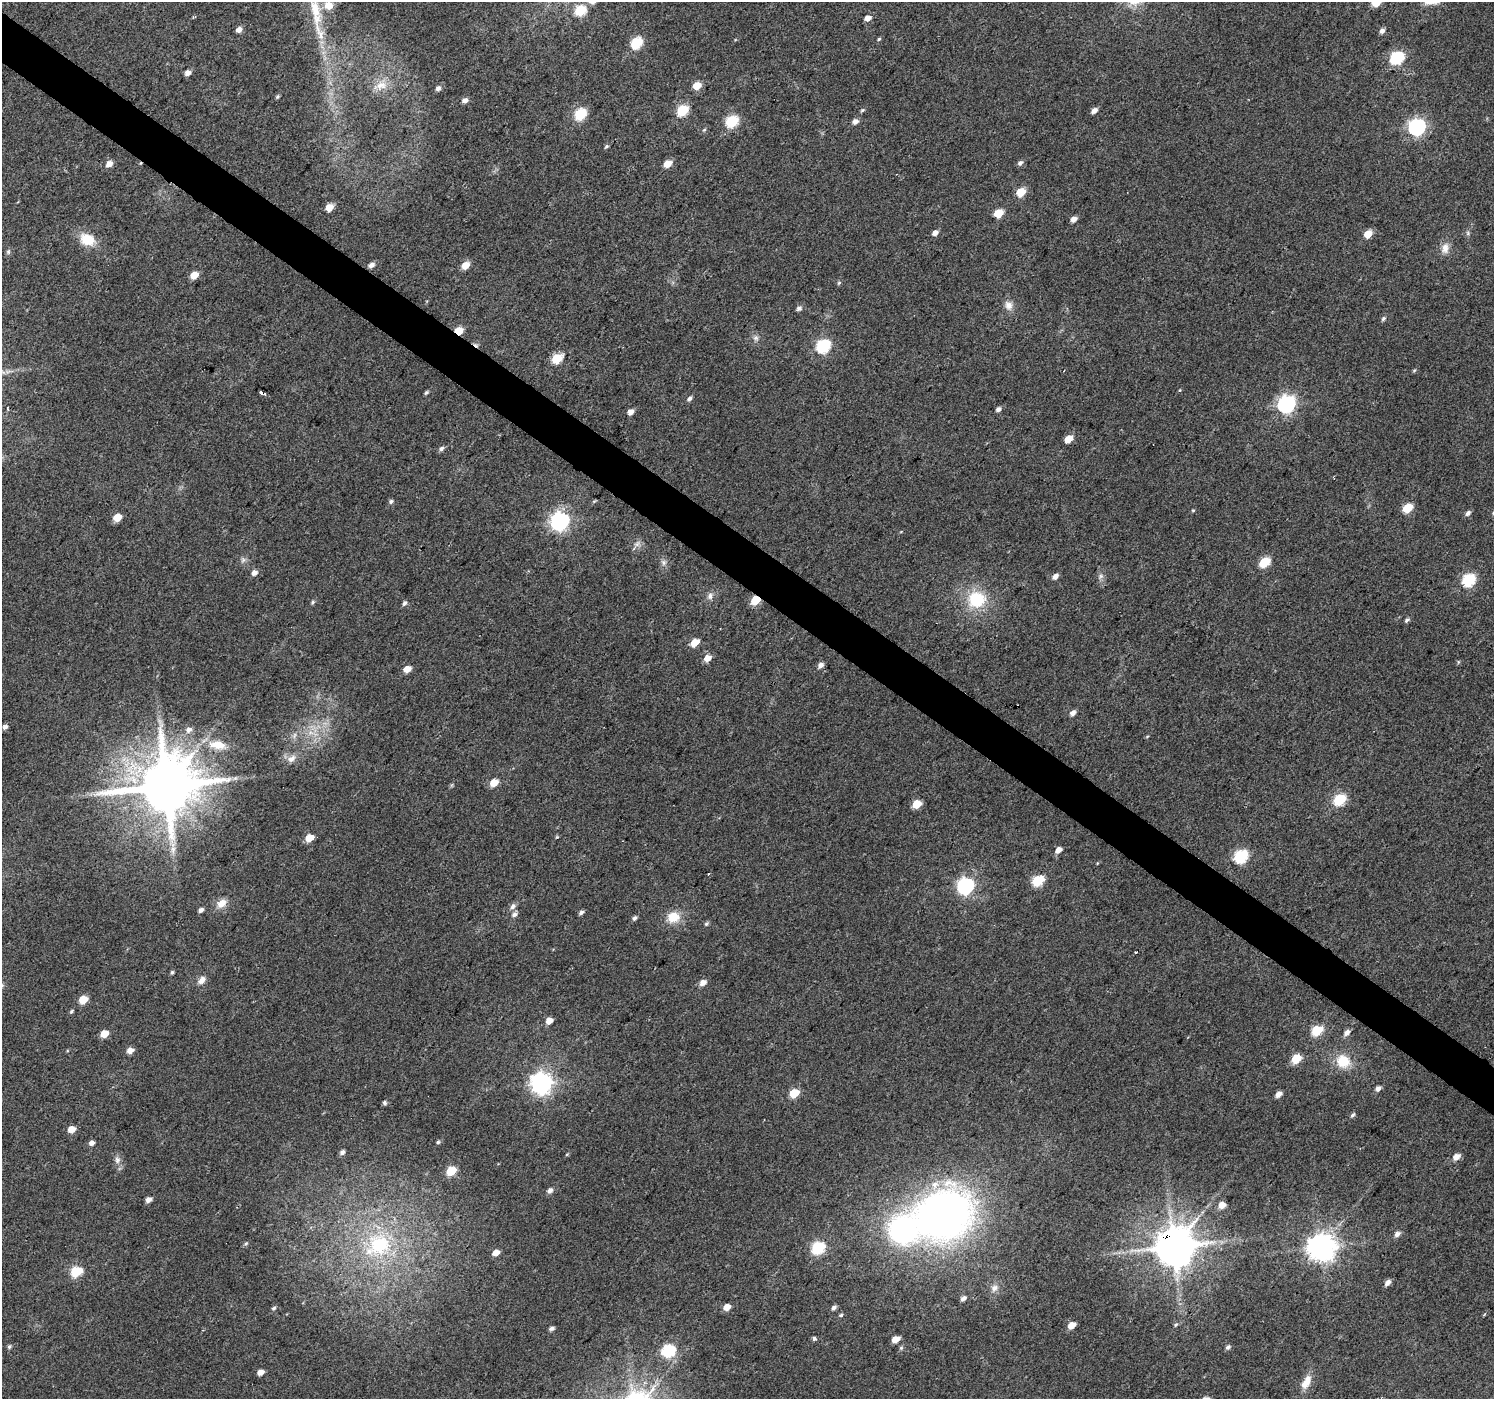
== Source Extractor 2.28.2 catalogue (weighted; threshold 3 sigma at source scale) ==
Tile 11 of 4 x 4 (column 3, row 3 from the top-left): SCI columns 2988-4479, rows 1643-3039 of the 5970 x 6010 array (HDU 1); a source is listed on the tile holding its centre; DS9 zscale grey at full resolution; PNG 1496 x 1401 px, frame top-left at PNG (2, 2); no overlay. Shown black and unused: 4% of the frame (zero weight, under 2 of 3 exposures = <1% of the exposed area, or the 3 px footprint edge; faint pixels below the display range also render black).
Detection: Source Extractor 2.28.2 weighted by HDU 2 'WHT'; one run over the whole footprint, this tile lists its part. Background 0.0472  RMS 0.0081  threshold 0.0366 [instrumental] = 3 sigma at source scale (4.5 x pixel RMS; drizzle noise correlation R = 1.50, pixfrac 1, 0.0396/0.0396 arcsec/px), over >= 5 px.
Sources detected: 172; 3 cosmic-ray / hot-pixel residue — not listed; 2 inside a brighter listed object's ellipse — not listed separately; the other 167 listed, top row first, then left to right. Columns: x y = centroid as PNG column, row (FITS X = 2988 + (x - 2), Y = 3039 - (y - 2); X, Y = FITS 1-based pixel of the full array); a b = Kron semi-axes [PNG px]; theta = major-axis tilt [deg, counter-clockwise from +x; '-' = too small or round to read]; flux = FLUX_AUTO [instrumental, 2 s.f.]
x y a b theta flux
1376 2 6 5 - 23
328 5 12 10 -7 7.4
580 10 6 5 - 52
315 11 51 13 -77 35
868 18 6 5 - 6.2
239 30 5 5 - 5.3
1382 31 6 5 - 3.2
879 39 4 4 - 1.1
636 43 6 6 - 63
1397 57 7 6 - 100
188 73 5 4 - 5.9
381 85 16 11 11 9.7
697 85 6 5 - 16
438 88 6 5 - 2.6
277 96 5 4 - 1.2
465 100 6 5 - 3.5
682 110 6 5 - 57
862 110 6 4 22 1.2
1094 110 6 5 - 4.4
580 114 6 6 - 71
732 121 7 6 - 77
855 121 6 5 - 4.2
1417 127 7 7 - 270
704 130 5 4 - 1
606 146 5 4 - 1.4
1020 163 7 5 41 2.5
109 164 7 5 40 6.2
667 164 6 5 - 13
1021 192 6 5 - 27
329 207 5 5 - 12
998 213 6 5 - 27
1074 219 5 4 - 5.4
935 233 6 5 - 4.5
1468 233 7 4 -89 1.5
1368 234 6 5 - 15
87 239 17 12 -27 19
1445 248 15 10 79 6.9
8 252 5 5 - 1.3
371 265 6 5 - 4.3
465 265 6 5 - 14
194 275 6 5 - 14
839 283 6 5 - 1.2
1008 305 12 10 -58 5.8
799 308 6 6 - 2.5
1383 318 7 5 45 1.8
459 331 5 5 - 22
756 338 8 7 - 2.8
823 346 7 6 - 120
557 358 6 5 - 41
1414 370 5 4 - 0.96
426 392 6 4 45 1.5
262 393 6 3 -13 10
689 398 6 5 - 2.3
1286 404 8 7 - 300
7 408 4 2 - 0.76
998 409 5 4 - 2.9
630 412 5 5 - 5.3
1068 439 6 5 - 13
441 449 7 5 59 2.3
391 501 6 5 - 1.8
1407 508 6 5 - 30
1193 510 5 3 - 0.85
1468 513 6 5 - 2.9
117 517 6 5 - 16
559 521 8 7 - 360
634 548 5 4 - 1.4
243 560 7 6 - 2.2
664 562 9 7 -55 2.9
1264 562 6 5 - 45
254 573 6 5 - 4.3
1055 576 7 5 42 4.4
1101 576 9 6 50 2.5
1468 580 7 6 - 96
710 596 10 7 83 3.4
976 599 20 18 2 37
755 600 6 5 - 29
312 602 6 4 57 1.3
404 603 6 5 - 2.2
1407 620 6 4 44 1.8
695 643 6 5 - 15
707 658 6 5 - 8.8
1458 662 6 3 72 0.9
820 665 7 5 38 3.8
407 669 6 5 - 9
1073 713 7 5 40 3.7
5 727 6 5 - 3
189 730 8 7 - 4.2
294 735 9 5 71 2.7
1147 736 5 3 - 0.79
218 745 24 12 -9 16
291 759 13 8 36 5.5
235 778 7 6 - 1.9
494 783 6 5 - 15
166 786 18 15 29 6400
1339 800 7 5 33 69
916 804 6 5 - 20
309 838 6 5 - 13
173 850 12 6 79 4.8
1058 850 6 5 - 6
1241 856 7 6 - 110
1038 881 7 5 31 57
965 886 7 7 - 240
222 903 14 10 34 7.5
513 906 10 7 47 3
201 910 6 4 36 2.9
581 912 6 5 - 2.2
514 914 7 6 - 3
673 917 15 13 16 15
634 918 6 5 - 2.1
706 924 6 5 - 1.4
1136 952 3 3 - 2.1
172 972 5 4 - 1.2
202 980 12 7 47 5
703 983 7 6 - 5.5
83 1000 6 5 - 22
71 1011 6 4 43 1.2
549 1021 6 5 - 7.6
1317 1031 7 5 32 42
1347 1033 7 5 42 4.5
104 1034 6 5 - 14
130 1050 6 5 - 6.8
1296 1059 6 5 - 25
1343 1061 17 16 - 19
541 1083 8 7 - 560
1378 1089 6 5 - 3.2
794 1093 6 5 - 26
1278 1094 6 5 - 5.3
385 1103 6 5 - 1.6
1353 1115 7 4 51 1.7
71 1129 6 5 - 9.8
438 1142 4 4 - 1.3
92 1143 5 4 - 3.8
342 1152 6 5 - 2.8
567 1154 6 3 19 0.79
1456 1157 8 6 32 6.2
117 1160 10 8 -87 3.9
451 1171 6 5 - 30
550 1191 7 5 49 3.3
148 1200 6 4 33 4.4
1222 1205 6 5 - 9.1
944 1215 58 48 24 440
1397 1234 7 5 35 3.9
246 1244 6 5 - 1.4
378 1245 37 30 33 74
1174 1247 12 10 34 3000
1321 1247 9 8 - 1100
817 1248 7 6 - 90
496 1253 6 5 - 6.6
76 1271 7 6 - 56
1388 1282 7 5 45 4.1
994 1288 11 9 45 4.6
963 1298 6 4 43 3
727 1307 6 5 - 9
274 1308 6 4 19 1.4
834 1308 7 5 48 2.4
841 1315 5 4 - 1.3
1071 1325 6 5 - 9.6
1176 1325 6 4 45 1.1
551 1328 6 4 14 2.3
814 1339 4 3 - 3.3
895 1339 6 5 - 8.9
9 1347 6 5 - 1.6
1228 1347 6 5 - 2.1
901 1348 6 5 - 1.4
668 1351 7 6 - 110
260 1372 5 4 - 6.1
1306 1382 20 10 62 10
Overlapping masked pixels (flux is a lower limit): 3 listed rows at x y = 459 331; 755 600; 1174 1247
Isophote crosses this tile's border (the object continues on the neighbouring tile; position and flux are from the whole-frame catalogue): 2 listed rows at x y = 1376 2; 315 11